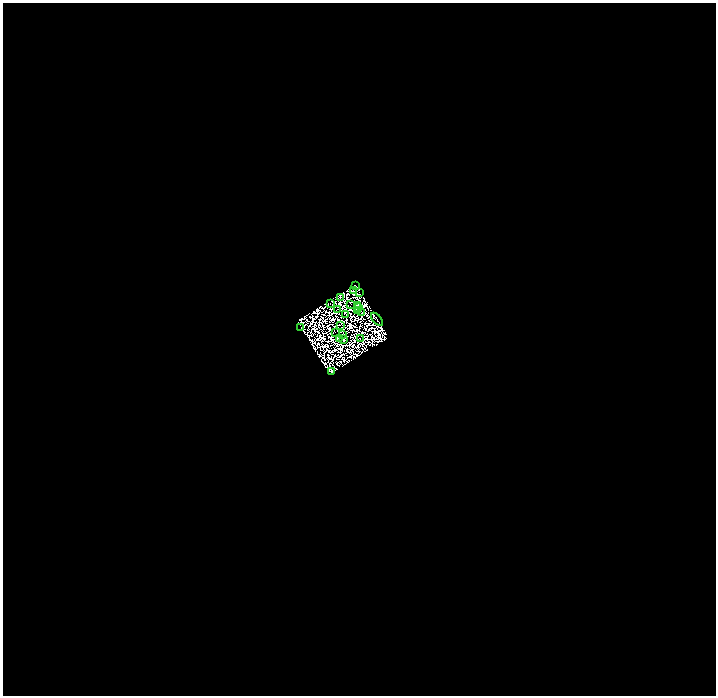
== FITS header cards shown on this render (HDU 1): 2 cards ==
NAXIS1  =                 1427
NAXIS2  =                 1387

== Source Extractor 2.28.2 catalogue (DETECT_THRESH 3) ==
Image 1427 x 1387 px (HDU 1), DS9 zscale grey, zoomed out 1/2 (1 PNG px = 2 x 2 image px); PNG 718 x 698 px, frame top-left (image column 2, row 1386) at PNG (3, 3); each listed source drawn as its Kron ellipse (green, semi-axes under 4 px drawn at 4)
Background 0.08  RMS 2.7e-06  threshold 8.05e-06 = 3 sigma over >= 5 px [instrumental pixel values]
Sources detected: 155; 134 cannot appear on this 1/2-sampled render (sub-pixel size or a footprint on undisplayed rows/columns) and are neither listed nor drawn; the other 21 listed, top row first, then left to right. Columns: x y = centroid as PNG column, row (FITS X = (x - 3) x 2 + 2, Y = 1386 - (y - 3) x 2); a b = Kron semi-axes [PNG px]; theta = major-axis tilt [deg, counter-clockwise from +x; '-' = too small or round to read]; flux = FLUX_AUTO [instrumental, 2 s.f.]
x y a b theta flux
356 285 2 1 - 1.5
353 290 2 1 - 1.2
360 292 3 2 - 1.8
340 297 3 1 - 0.32
330 303 2 1 - 0.22
351 305 2 1 - 0.96
357 306 2 1 - 0.23
358 307 2 1 - 0.56
337 309 2 1 - 0.68
357 311 2 1 - 0.51
362 313 3 2 - 2.7
346 315 2 1 - 0.17
377 319 8 2 -51 0.5
340 325 2 1 - 0.53
301 328 2 1 - 0.2
335 332 2 1 - 0.18
343 334 2 1 - 1.8
339 338 2 1 - 0.82
360 338 2 1 - 0.34
343 339 2 1 - 1.1
332 372 2 1 - 2
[134 sub-pixel or undisplayed-footprint detections neither listed nor drawn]